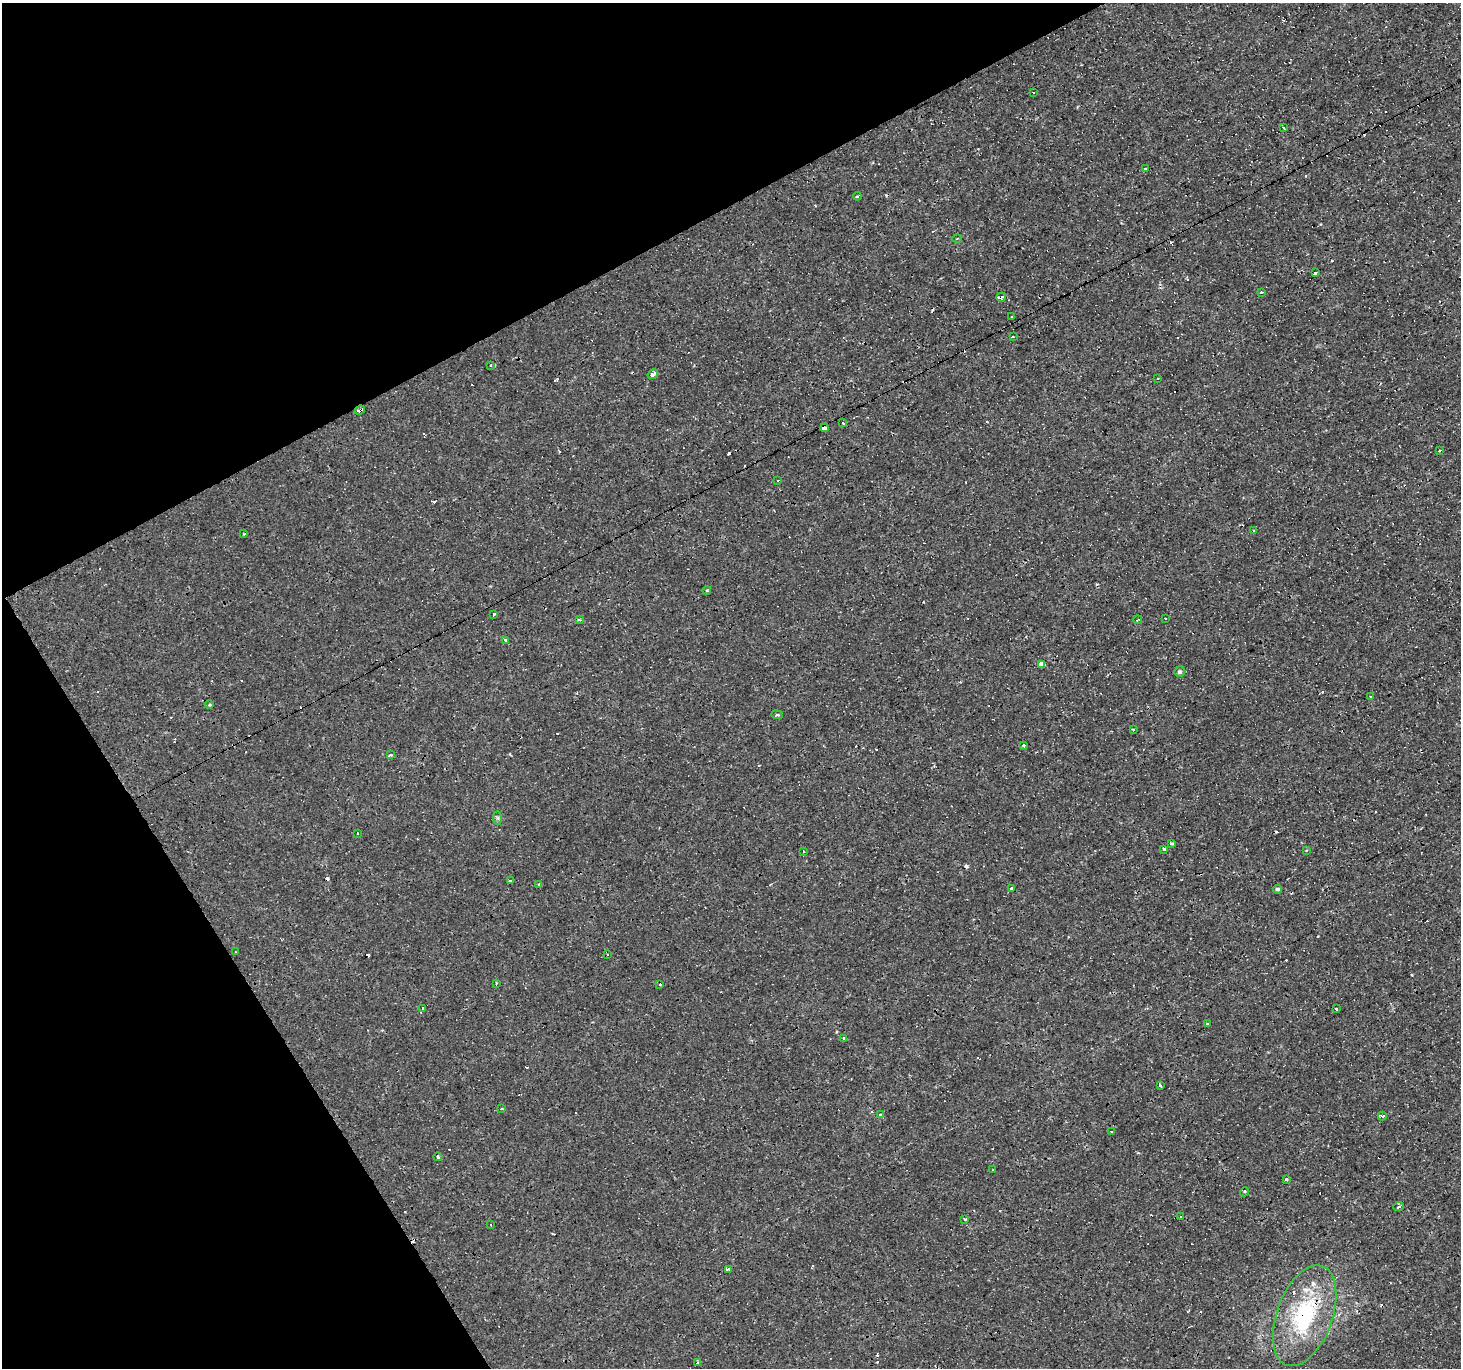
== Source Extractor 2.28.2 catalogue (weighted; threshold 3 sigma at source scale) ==
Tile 5 of 4 x 4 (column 1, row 2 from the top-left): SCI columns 1-1459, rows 2837-4202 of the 5836 x 5734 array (HDU 1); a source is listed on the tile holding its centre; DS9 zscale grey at full resolution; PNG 1463 x 1370 px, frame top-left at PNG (2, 3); each listed source drawn as its Kron ellipse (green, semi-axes under 4 px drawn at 4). Shown black and unused: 26% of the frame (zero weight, under 3 of 4 exposures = <1% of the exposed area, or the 3 px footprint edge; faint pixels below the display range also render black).
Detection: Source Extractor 2.28.2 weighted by HDU 2 'WHT'; one run over the whole footprint, this tile lists its part. Background 8.11e-04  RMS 8.8e-04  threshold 0.00394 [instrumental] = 3 sigma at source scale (4.5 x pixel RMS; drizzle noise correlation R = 1.50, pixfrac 1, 0.0396/0.0396 arcsec/px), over >= 5 px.
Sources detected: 113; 44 cosmic-ray / hot-pixel residue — neither listed nor drawn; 1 inside a brighter listed object's ellipse — not listed separately; the other 68 listed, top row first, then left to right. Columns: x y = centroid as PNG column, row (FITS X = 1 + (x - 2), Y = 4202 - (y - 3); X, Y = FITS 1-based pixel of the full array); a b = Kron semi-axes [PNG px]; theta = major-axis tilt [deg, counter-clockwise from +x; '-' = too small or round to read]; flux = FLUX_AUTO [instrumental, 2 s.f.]
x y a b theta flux
1033 93 3 3 - 0.37
1283 127 3 3 - 0.81
1145 168 3 3 - 0.24
857 196 4 3 - 0.19
957 239 4 3 - 0.074
1315 273 3 3 - 6.8
1262 293 3 3 - 0.97
1001 297 5 3 - 65
1012 316 3 3 - 1.5
1013 336 3 2 - 0.1
491 366 3 3 - 0.24
653 374 6 3 34 0.73
1158 379 3 2 - 0.13
360 410 5 3 - 2.3
843 423 3 3 - 0.71
825 428 4 3 - 17
1440 450 3 3 - 0.16
778 480 3 2 - 0.062
1253 530 3 2 - 0.063
244 534 3 2 - 0.078
707 590 4 3 - 0.06
493 614 3 3 - 0.6
1166 618 3 3 - 0.37
579 620 3 3 - 0.13
1138 620 4 2 - 0.12
505 640 3 3 - 1.3
1042 664 4 3 - 27
1180 672 5 5 - 0.23
1370 697 3 3 - 0.37
209 705 4 3 - 0.085
777 715 6 3 -8 0.099
1133 729 3 2 - 0.18
1023 746 3 3 - 0.72
390 755 3 3 - 0.6
498 818 7 4 -89 0.14
357 833 3 2 - 0.062
1171 844 3 3 - 0.18
1164 849 3 3 - 0.92
1307 850 3 3 - 0.64
804 851 3 2 - 0.12
510 881 3 3 - 0.68
539 885 3 3 - 0.19
1012 888 3 3 - 0.53
1277 889 5 4 - 0.18
235 952 3 2 - 0.054
608 954 3 3 - 0.38
496 983 3 2 - 0.14
660 984 3 3 - 1.2
423 1008 3 3 - 2.3
1336 1009 3 3 - 0.79
1207 1023 3 2 - 0.14
843 1038 3 3 - 1.1
1160 1085 4 3 - 0.4
502 1108 3 3 - 0.1
881 1115 3 3 - 0.45
1382 1116 4 3 - 0.22
1111 1132 3 3 - 0.45
438 1157 4 3 - 0.19
993 1170 3 3 - 0.12
1287 1179 3 3 - 0.21
1245 1192 5 3 - 0.12
1398 1206 5 4 - 0.15
1180 1217 3 3 - 0.72
965 1219 3 3 - 0.95
491 1225 3 3 - 5.4
729 1269 4 3 - 0.42
1305 1316 53 28 70 8.7
698 1363 3 3 - 0.15
Overlapping masked pixels (flux is a lower limit): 4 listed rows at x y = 1001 297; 360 410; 825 428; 1305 1316